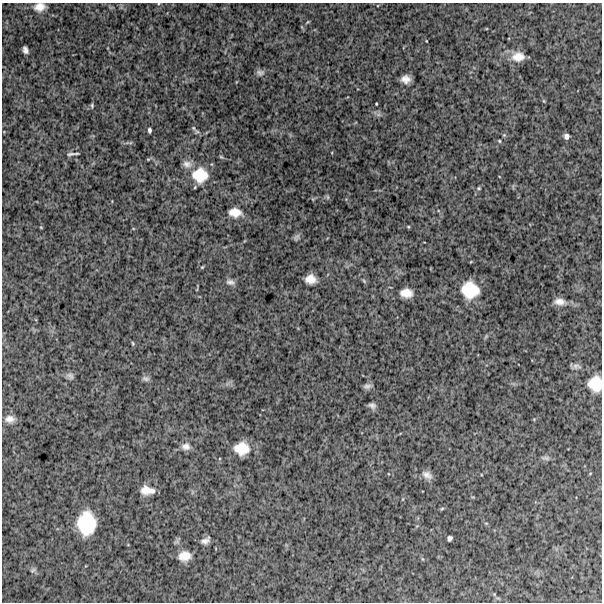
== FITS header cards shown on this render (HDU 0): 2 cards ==
NAXIS1  =                  600
NAXIS2  =                  600

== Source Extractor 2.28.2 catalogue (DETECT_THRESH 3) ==
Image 600 x 600 px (HDU 0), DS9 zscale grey, 1 PNG px = 1 image px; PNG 604 x 604 px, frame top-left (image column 1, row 600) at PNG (2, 3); no overlay
Background 885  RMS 270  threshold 802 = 3 sigma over >= 5 px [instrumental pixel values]
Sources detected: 49; all 49 listed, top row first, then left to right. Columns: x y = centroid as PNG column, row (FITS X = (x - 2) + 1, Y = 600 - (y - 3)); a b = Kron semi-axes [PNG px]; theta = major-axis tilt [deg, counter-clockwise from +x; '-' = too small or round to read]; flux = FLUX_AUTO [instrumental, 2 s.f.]
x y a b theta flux
40 7 12 9 10 150000
307 22 6 3 69 18000
25 50 7 5 -72 66000
518 57 16 11 3 220000
260 73 11 7 -3 68000
405 79 8 7 - 130000
544 101 5 3 - 17000
376 104 3 2 - 15000
92 105 5 4 - 24000
193 128 9 5 -46 38000
149 130 5 3 - 39000
504 135 5 5 - 21000
566 136 6 6 - 61000
499 141 4 4 - 18000
71 154 12 5 13 50000
187 164 12 9 -12 100000
200 175 18 17 - 480000
479 188 5 4 - 18000
328 197 6 4 -89 25000
235 212 14 9 -7 190000
41 227 5 3 - 14000
408 227 4 3 - 16000
296 237 10 5 48 43000
202 267 5 3 - 17000
310 279 9 8 - 180000
364 281 7 4 -46 23000
230 282 11 6 -16 66000
470 290 16 15 - 590000
406 293 12 9 -2 200000
559 302 14 8 -5 130000
133 343 6 3 -71 21000
576 366 11 6 -3 58000
70 376 11 7 -37 61000
146 378 10 7 -7 53000
595 384 14 13 - 410000
367 386 10 6 5 59000
372 405 8 5 -17 60000
10 419 12 9 4 120000
186 446 11 9 -4 97000
242 448 13 11 1 340000
546 458 11 5 -11 44000
427 475 14 8 -34 100000
147 490 13 8 -5 200000
442 508 6 4 3 20000
86 523 20 15 90 900000
450 538 5 4 - 47000
205 541 12 7 27 80000
184 556 13 10 6 210000
33 570 8 4 27 26000
At the frame edge (FLAGS 8, measured only in part): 2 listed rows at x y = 40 7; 595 384